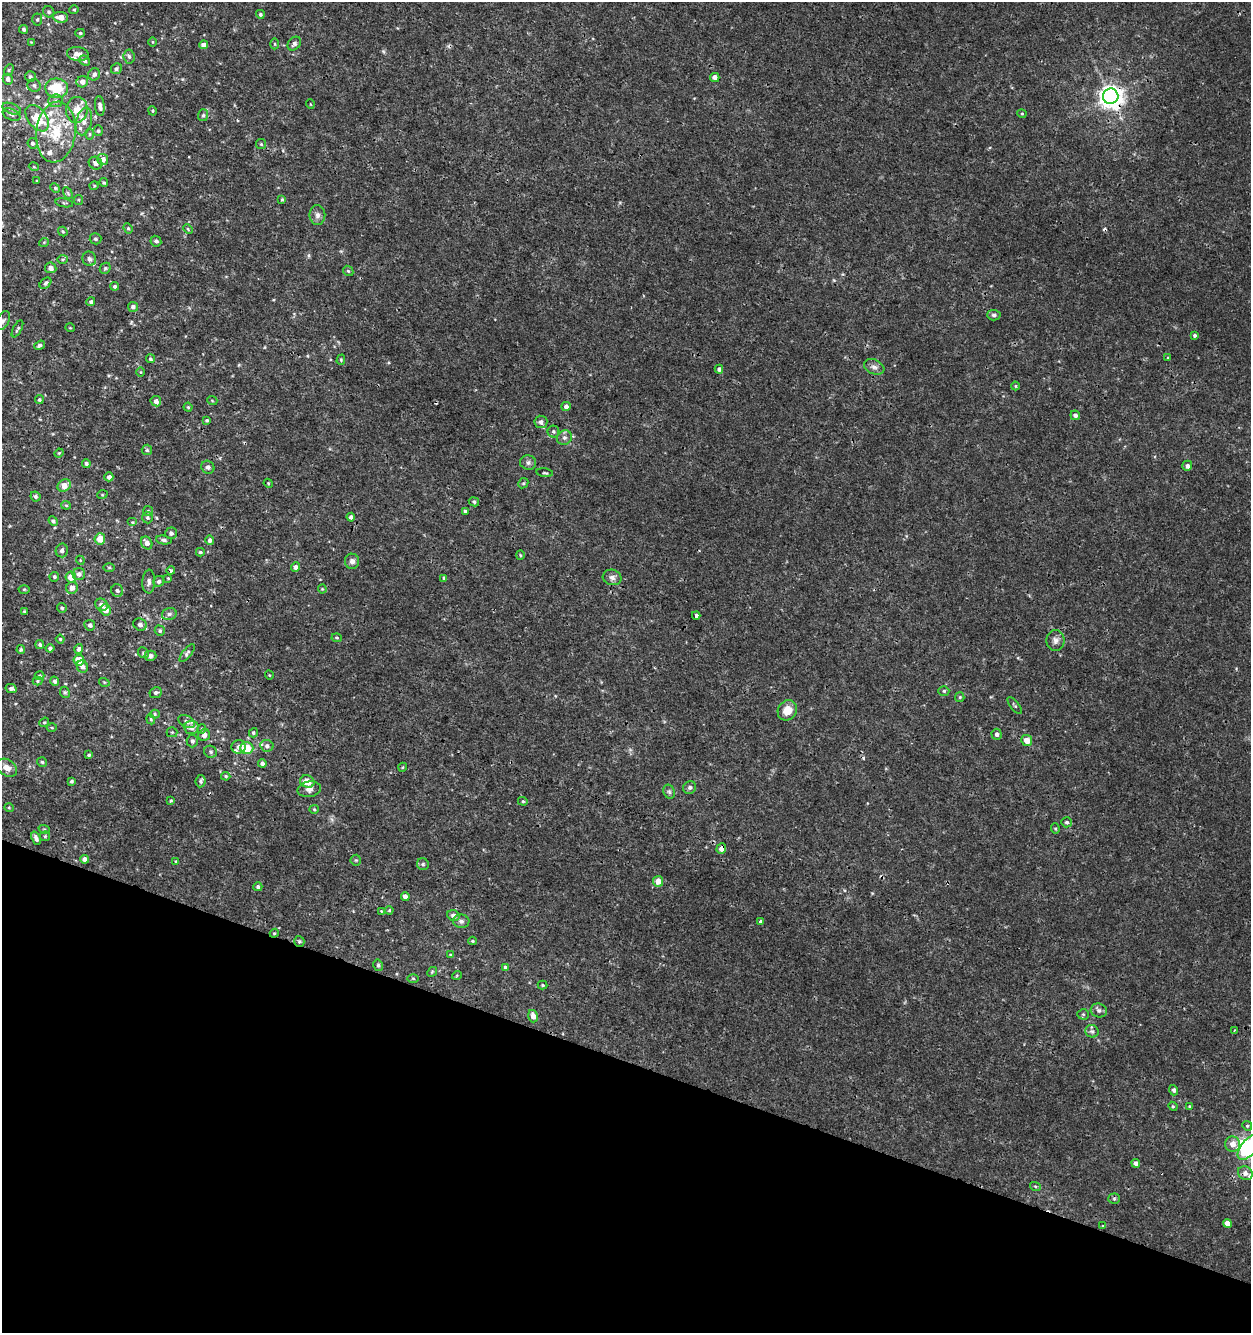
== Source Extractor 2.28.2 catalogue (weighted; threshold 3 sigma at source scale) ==
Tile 15 of 4 x 4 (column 3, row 4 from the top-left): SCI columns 2782-4030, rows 2-1332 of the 5498 x 5337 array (HDU 1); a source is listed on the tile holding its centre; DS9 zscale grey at full resolution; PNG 1253 x 1335 px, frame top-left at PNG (2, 2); each listed source drawn as its Kron ellipse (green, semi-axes under 4 px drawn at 4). Shown black and unused: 20% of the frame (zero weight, under 3 of 4 exposures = <1% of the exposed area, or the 3 px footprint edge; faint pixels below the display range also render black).
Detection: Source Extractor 2.28.2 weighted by HDU 2 'WHT'; one run over the whole footprint, this tile lists its part. Background 9.85e-04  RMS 8.9e-04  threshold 0.00399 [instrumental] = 3 sigma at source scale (4.5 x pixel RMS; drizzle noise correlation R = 1.50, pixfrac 1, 0.0396/0.0396 arcsec/px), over >= 5 px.
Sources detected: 267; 1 inside a brighter object's white glare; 6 cosmic-ray / hot-pixel residue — neither listed nor drawn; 12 inside a brighter listed object's ellipse — not listed separately; the other 248 listed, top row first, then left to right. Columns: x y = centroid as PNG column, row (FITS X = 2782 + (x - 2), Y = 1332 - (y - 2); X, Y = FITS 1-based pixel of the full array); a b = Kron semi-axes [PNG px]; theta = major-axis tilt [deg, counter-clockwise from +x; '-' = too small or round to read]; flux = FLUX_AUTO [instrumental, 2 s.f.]
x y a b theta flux
74 10 5 4 - 0.1
49 12 6 5 - 0.19
260 14 4 4 - 0.14
60 17 7 5 -6 0.92
37 19 6 5 - 0.15
24 29 4 4 - 0.19
80 33 5 4 - 0.15
31 42 3 3 - 0.062
153 42 5 3 - 0.079
275 44 5 3 - 0.092
294 44 8 5 49 0.31
204 45 4 4 - 0.56
78 54 11 7 -8 0.63
129 57 7 5 -83 0.23
85 61 6 4 -41 0.22
116 69 6 5 - 0.18
9 70 6 4 61 0.13
94 74 6 5 - 0.3
30 77 5 5 - 0.16
715 77 4 4 - 0.45
8 79 5 5 - 0.33
82 82 6 5 - 0.52
34 85 7 6 - 0.23
57 88 11 10 - 2.9
1111 96 8 7 - 76
56 101 7 6 - 0.28
310 104 5 3 - 0.063
100 106 10 4 -84 0.39
12 109 10 5 -22 0.27
77 110 13 11 82 1.2
152 111 5 4 - 0.1
1022 114 4 4 - 0.096
11 115 9 5 -23 0.27
203 115 6 5 - 0.17
37 118 15 9 -53 2.1
84 122 14 8 76 0.61
98 131 5 4 - 0.12
56 132 30 19 84 3.6
90 134 6 4 90 0.12
32 143 5 5 - 0.25
261 144 5 5 - 0.14
103 159 5 5 - 0.61
95 163 7 6 - 0.36
34 167 5 3 - 0.078
37 181 4 3 - 0.07
104 183 4 4 - 0.1
94 186 4 4 - 0.091
55 188 5 4 - 0.12
68 193 6 4 -60 0.12
282 199 4 3 - 0.1
78 200 5 4 - 0.11
64 203 9 3 -11 0.12
317 215 10 8 -89 0.36
128 228 5 4 - 0.13
188 229 5 3 - 0.094
63 232 5 4 - 0.1
95 239 6 5 - 0.18
156 241 6 5 - 0.23
44 242 5 3 - 0.074
63 259 5 3 - 0.099
89 259 7 6 - 0.25
51 268 5 5 - 0.38
105 268 6 5 - 0.14
348 271 6 4 -43 0.13
45 283 7 4 41 0.19
115 286 4 4 - 0.17
91 302 4 4 - 0.18
133 307 5 5 - 0.31
994 315 6 5 - 0.22
3 321 10 6 61 0.3
70 328 5 3 - 0.067
17 329 9 3 62 0.15
1195 335 4 4 - 0.19
40 345 5 4 - 0.17
1168 358 4 4 - 0.079
150 359 4 4 - 0.18
341 360 5 4 - 0.11
874 367 10 7 -22 0.38
719 369 4 4 - 0.25
141 372 4 3 - 0.068
1015 386 4 4 - 0.096
39 400 4 4 - 0.14
212 400 5 3 - 0.087
156 401 5 5 - 0.37
566 406 5 4 - 0.31
188 407 4 4 - 0.11
1075 415 5 4 - 0.28
207 420 4 4 - 0.12
541 422 6 6 - 0.37
553 431 6 6 - 0.16
564 438 8 7 - 0.32
147 450 5 5 - 0.16
59 453 5 4 - 0.085
86 463 4 4 - 0.18
528 463 8 7 - 0.27
1187 466 5 5 - 0.3
208 467 7 6 - 0.27
545 473 8 3 -8 0.12
109 477 4 4 - 0.28
268 483 5 4 - 0.088
523 483 5 4 - 0.12
64 486 7 5 29 0.97
102 495 5 3 - 0.081
35 496 5 5 - 0.21
474 502 5 4 - 0.17
66 505 5 4 - 0.11
148 511 5 5 - 0.13
465 511 4 4 - 0.2
147 517 6 5 - 0.15
351 517 4 4 - 0.25
53 521 5 4 - 0.2
132 522 5 4 - 0.11
171 533 6 6 - 0.21
100 539 5 5 - 1.2
164 540 8 4 -9 0.21
210 540 5 4 - 0.25
147 543 7 5 -60 0.5
62 550 7 6 - 0.33
200 552 4 3 - 0.12
520 555 5 3 - 0.093
80 560 4 3 - 0.078
352 561 7 7 - 0.36
296 567 4 4 - 0.32
109 568 6 4 0 0.1
171 571 4 4 - 0.22
79 574 6 6 - 0.36
54 577 5 4 - 0.18
71 577 5 5 - 1.1
612 577 9 7 -14 0.4
168 578 3 3 - 0.085
444 578 4 3 - 0.15
159 581 6 5 - 0.21
149 582 12 6 87 0.34
72 588 6 5 - 0.4
24 589 5 3 - 0.087
322 589 4 4 - 0.086
117 591 6 6 - 0.24
101 605 7 5 -39 0.43
62 608 5 4 - 0.16
105 610 5 5 - 0.74
25 612 3 3 - 0.13
169 614 7 5 15 0.24
696 615 4 3 - 0.64
140 624 7 6 - 0.31
90 625 5 5 - 0.26
160 631 5 5 - 0.14
337 638 5 3 - 0.1
60 639 4 4 - 0.1
1055 640 10 9 - 0.43
40 644 4 4 - 0.17
50 648 4 4 - 0.25
21 649 4 4 - 0.19
79 649 5 4 - 0.27
143 653 6 5 - 0.14
187 653 11 4 51 0.21
150 656 6 5 - 0.3
79 660 5 5 - 1.3
82 667 6 5 - 0.41
269 675 4 3 - 0.066
40 676 5 4 - 0.12
37 681 5 4 - 0.1
55 681 5 4 - 0.27
104 682 5 3 - 0.088
11 688 5 4 - 0.24
944 691 5 5 - 0.16
65 692 6 4 -68 0.15
156 693 6 5 - 0.22
960 697 5 4 - 0.11
1015 706 10 3 -51 0.13
787 710 10 9 - 1.1
155 714 5 4 - 0.12
151 719 5 4 - 0.11
44 722 5 4 - 0.12
187 722 9 5 -29 0.29
192 727 7 6 - 0.49
52 728 5 3 - 0.088
201 729 5 3 - 0.098
172 732 5 5 - 0.11
253 733 5 4 - 0.14
997 734 5 5 - 0.27
204 735 6 5 - 0.5
1027 740 5 5 - 0.82
192 741 6 5 - 0.21
267 746 6 6 - 0.28
239 747 7 6 - 0.33
247 748 7 6 - 2.2
210 752 6 6 - 0.18
89 755 3 3 - 0.12
42 762 5 5 - 0.14
262 763 4 4 - 0.28
403 767 4 3 - 0.076
7 768 11 8 -33 0.57
226 776 4 3 - 0.12
71 781 3 3 - 0.14
201 781 6 5 - 0.17
307 782 7 6 - 1.1
690 787 7 6 - 0.23
309 789 12 7 10 0.52
669 792 7 5 -68 0.2
171 801 3 3 - 0.1
523 801 5 4 - 0.12
9 808 5 3 - 0.073
314 809 4 4 - 0.11
1067 822 5 5 - 0.18
44 829 6 3 -18 0.098
1055 829 5 4 - 0.11
45 836 5 5 - 0.13
36 838 7 4 -70 0.29
721 849 5 4 - 0.43
84 859 4 4 - 0.39
356 860 5 5 - 0.12
176 861 4 3 - 0.085
423 864 6 6 - 0.17
658 881 5 5 - 0.83
258 887 4 4 - 0.2
405 896 4 4 - 0.38
389 910 4 3 - 0.1
381 911 3 3 - 0.073
453 915 6 5 - 0.34
461 921 8 6 -3 0.3
760 921 3 3 - 0.21
274 933 4 4 - 0.1
299 941 5 5 - 0.13
472 941 4 4 - 0.093
450 955 4 3 - 0.076
378 965 6 4 -78 0.16
505 967 4 4 - 0.25
432 972 5 4 - 0.11
457 975 5 3 - 0.08
413 978 6 4 -1 0.11
542 985 5 4 - 0.11
1099 1010 8 7 - 0.32
1083 1014 5 5 - 0.14
533 1016 6 4 -75 0.61
1235 1030 3 3 - 0.093
1092 1031 7 6 - 0.23
1174 1090 5 4 - 0.23
1173 1106 5 4 - 0.096
1189 1106 3 2 - 0.07
1247 1126 5 4 - 0.12
1232 1144 7 7 - 0.64
1249 1147 15 7 50 4.2
1136 1163 4 4 - 0.34
1245 1173 8 6 -34 0.44
1035 1186 5 3 - 0.11
1114 1199 5 5 - 0.14
1227 1223 4 4 - 0.49
1103 1226 4 3 - 0.06
Overlapping masked pixels (flux is a lower limit): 7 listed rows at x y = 1111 96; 56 132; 95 163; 171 571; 721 849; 274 933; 299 941
Isophote crosses this tile's border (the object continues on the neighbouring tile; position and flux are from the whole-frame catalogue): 1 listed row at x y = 1249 1147